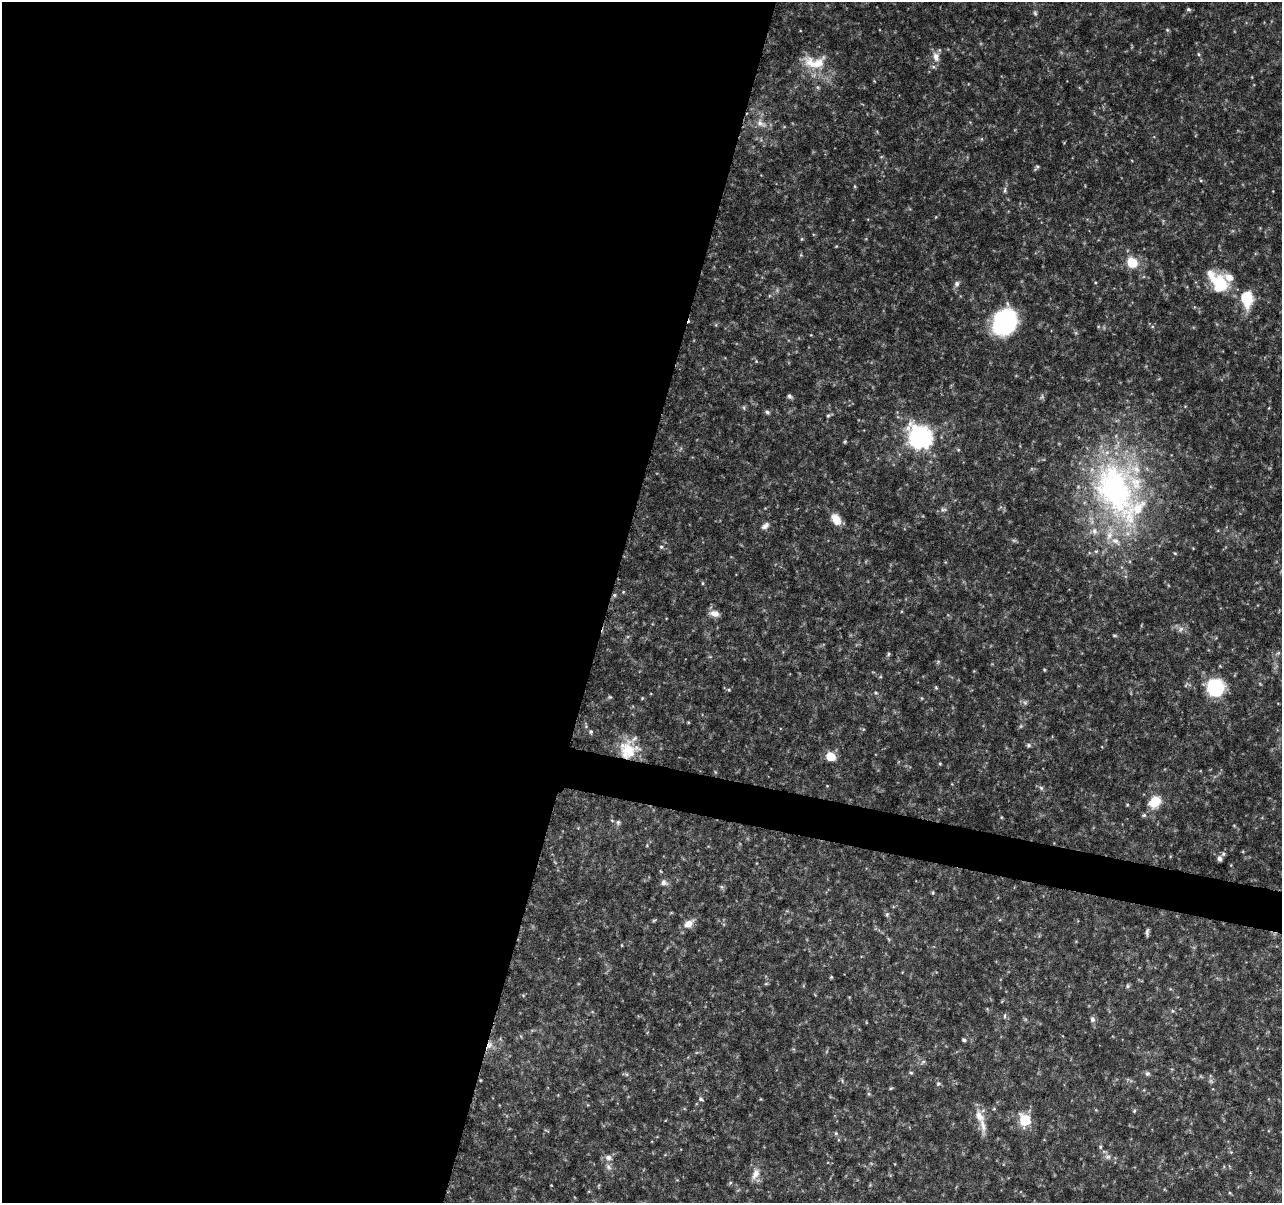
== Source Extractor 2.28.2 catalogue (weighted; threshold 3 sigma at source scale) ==
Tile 5 of 4 x 4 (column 1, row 2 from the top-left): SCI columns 3-1282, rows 2631-3831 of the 5138 x 5324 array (HDU 1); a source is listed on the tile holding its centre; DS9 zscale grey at full resolution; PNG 1284 x 1205 px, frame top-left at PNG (2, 2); no overlay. Shown black and unused: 49% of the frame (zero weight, under 4 of 8 exposures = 1% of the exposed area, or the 3 px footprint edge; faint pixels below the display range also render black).
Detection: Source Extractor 2.28.2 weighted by HDU 2 'WHT'; one run over the whole footprint, this tile lists its part. Background 0.0619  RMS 0.0032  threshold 0.0132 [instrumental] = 3 sigma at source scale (4.09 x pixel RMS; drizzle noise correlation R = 1.36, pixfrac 0.8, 0.0396/0.0396 arcsec/px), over >= 5 px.
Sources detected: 99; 4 too faint to see at this stretch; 1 cosmic-ray / hot-pixel residue — not listed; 6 inside a brighter listed object's ellipse — not listed separately; the other 88 listed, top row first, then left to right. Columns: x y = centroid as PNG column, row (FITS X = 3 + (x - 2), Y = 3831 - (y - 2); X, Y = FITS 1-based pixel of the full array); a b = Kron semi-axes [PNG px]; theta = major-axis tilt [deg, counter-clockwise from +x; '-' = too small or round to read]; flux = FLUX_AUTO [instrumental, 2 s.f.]
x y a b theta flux
1188 9 5 4 - 0.51
1035 13 7 5 -75 0.53
1167 30 5 4 - 0.35
1198 54 6 4 -88 0.36
936 57 14 9 -78 2.2
815 62 36 18 -4 9.2
761 123 16 9 -34 2.6
1037 167 9 4 55 0.5
1201 180 5 3 - 0.28
855 186 5 3 - 0.32
1005 190 9 4 89 0.69
836 246 4 3 - 0.25
1132 263 6 6 - 13
1218 282 30 17 -49 14
957 284 8 7 - 0.99
1247 299 18 12 -90 11
1004 322 29 23 58 30
790 396 6 5 - 0.75
744 408 6 4 -72 0.4
767 412 6 5 - 0.61
828 416 6 4 62 0.52
920 437 9 8 - 230
845 442 5 4 - 0.35
1115 489 84 59 -78 90
943 509 9 5 -11 0.71
836 519 13 9 -56 3.9
765 526 11 7 34 1.3
661 547 5 4 - 0.47
703 583 5 3 - 0.32
623 592 5 4 - 0.28
614 595 6 4 89 0.43
715 613 12 7 -14 2.1
889 654 5 4 - 0.42
1044 670 5 3 - 0.29
1215 687 10 10 - 41
936 688 5 4 - 0.35
729 690 5 4 - 0.33
876 693 5 4 - 0.37
610 697 5 5 - 0.39
642 698 4 4 - 0.29
1025 703 6 6 - 0.68
1021 726 6 4 71 0.41
591 732 5 5 - 0.55
1029 745 6 6 - 0.63
628 750 24 22 39 9.7
830 756 6 5 - 11
940 764 4 4 - 0.27
1041 788 7 5 -45 0.63
1155 802 16 12 43 5.6
1144 815 6 5 - 0.51
1001 817 5 3 - 0.29
618 822 6 6 - 0.64
1223 854 6 5 - 0.6
1219 858 6 5 - 1.1
664 882 10 8 -28 1.2
933 893 6 3 90 0.32
887 915 6 5 - 0.54
654 920 6 4 19 0.37
688 924 14 9 34 2.7
1147 932 10 4 87 0.7
622 945 5 3 - 0.24
831 977 4 4 - 0.33
766 984 6 4 1 0.33
1128 986 7 5 28 0.55
1172 1011 5 5 - 0.44
1005 1016 7 3 82 0.39
1092 1019 7 6 - 0.9
964 1040 4 4 - 0.63
923 1062 7 3 37 0.45
911 1073 6 4 -2 0.37
1147 1074 6 6 - 0.65
938 1084 6 5 - 0.55
891 1088 5 4 - 0.34
869 1094 5 5 - 0.42
701 1099 6 6 - 0.72
994 1109 5 3 - 0.31
1134 1111 6 4 60 0.44
979 1116 18 11 -63 3.8
1025 1120 7 6 - 24
836 1133 5 5 - 0.46
1100 1147 5 5 - 0.42
1231 1152 4 4 - 0.33
608 1157 8 6 -21 1.4
1108 1157 9 6 -13 1.1
608 1167 9 6 -53 1.1
755 1174 16 8 62 2.4
730 1183 5 4 - 0.38
1230 1193 5 3 - 0.31
Overlapping masked pixels (flux is a lower limit): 1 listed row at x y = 628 750